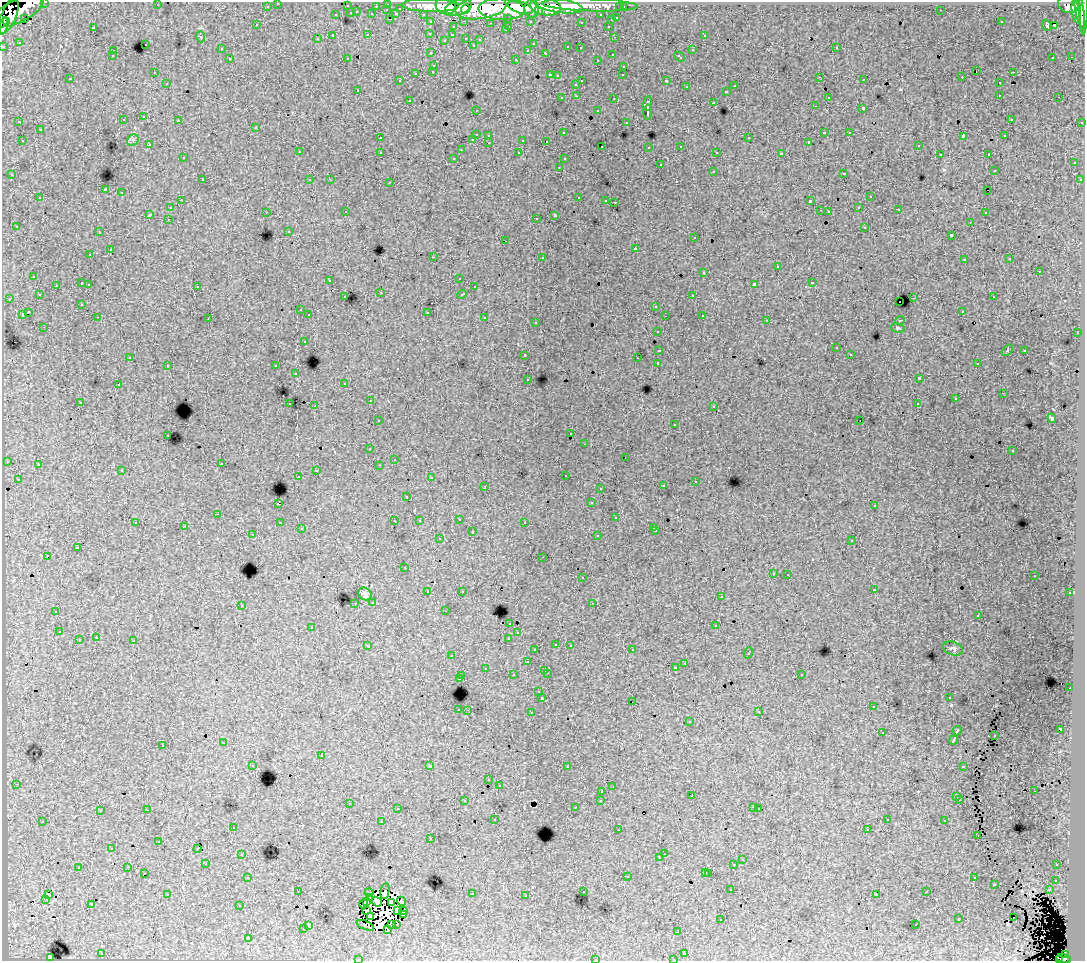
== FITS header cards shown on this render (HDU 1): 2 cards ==
NAXIS1  =                 1083
NAXIS2  =                  959

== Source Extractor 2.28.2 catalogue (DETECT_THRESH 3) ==
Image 1083 x 959 px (HDU 1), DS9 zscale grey, 1 PNG px = 1 image px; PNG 1087 x 963 px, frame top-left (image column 1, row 959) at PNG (2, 2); each listed source drawn as its Kron ellipse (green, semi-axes under 4 px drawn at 4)
Background 138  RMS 1.2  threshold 3.56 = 3 sigma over >= 5 px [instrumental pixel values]
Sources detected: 505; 5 with non-positive FLUX_AUTO (blend fragments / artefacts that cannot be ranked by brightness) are neither listed nor drawn; the other 500 listed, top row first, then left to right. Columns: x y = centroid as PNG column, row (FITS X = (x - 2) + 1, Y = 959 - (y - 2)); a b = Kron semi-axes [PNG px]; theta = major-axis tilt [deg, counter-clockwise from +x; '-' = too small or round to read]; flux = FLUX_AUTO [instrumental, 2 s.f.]
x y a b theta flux
45 2 3 2 - 3900
278 3 3 3 - 3100
388 4 3 3 - 5200
157 5 3 2 - 79
590 5 48 6 -2 140000
1068 5 10 8 -18 120000
267 6 3 3 - 1900
347 6 3 3 - 880
376 6 3 2 - 1400
430 6 29 6 -1 280000
446 6 10 8 -7 190000
559 6 24 7 -8 250000
1084 6 28 3 -90 140000
520 7 13 6 -18 270000
545 7 16 8 -9 280000
620 7 3 3 - 1300
623 7 3 3 - 2200
400 8 3 3 - 830
458 8 14 7 18 250000
481 8 25 11 8 570000
465 9 5 4 - 75000
502 9 23 11 -2 680000
532 9 9 7 -85 210000
1080 9 21 4 -80 210000
387 10 3 2 - 330
941 10 3 2 - 100
17 11 28 11 26 330000
538 11 4 3 - 70000
1076 11 12 4 -84 200000
357 12 3 2 - 350
351 13 3 3 - 1000
372 14 3 3 - 1100
396 14 4 3 - 1100
423 14 3 2 - 2200
336 15 3 3 - 390
601 15 3 3 - 1700
9 16 19 7 68 200000
25 18 2 2 - 230
508 18 3 3 - 1400
617 18 3 3 - 570
390 19 3 2 - 270
611 20 3 3 - 440
464 21 3 2 - 410
530 21 3 3 - 1400
6 22 3 3 - 73000
431 22 3 3 - 2000
581 22 3 2 - 100
1001 22 2 2 - 61
491 23 3 2 - 99
257 25 3 3 - 200
1047 25 5 3 - 220
1054 25 3 2 - 110
3 26 9 4 75 72000
509 26 3 2 - 390
608 26 3 2 - 470
93 27 3 2 - 840
453 27 3 3 - 440
505 30 3 3 - 270
430 33 3 3 - 220
368 35 3 3 - 540
452 35 3 2 - 190
704 35 3 2 - 290
333 36 3 3 - 1600
201 37 5 3 - 74
614 37 4 2 - 55
466 38 3 3 - 510
317 39 3 3 - 240
480 39 3 3 - 250
444 40 3 2 - 74
19 42 3 2 - 89
145 44 3 3 - 400
533 44 3 3 - 130
473 45 3 3 - 210
3 46 3 3 - 4800
568 47 3 3 - 460
580 48 3 3 - 220
836 48 3 2 - 250
221 49 3 3 - 200
528 50 3 3 - 250
692 50 3 3 - 570
113 51 3 2 - 240
431 53 3 3 - 270
546 53 3 3 - 500
612 55 3 2 - 210
112 56 3 3 - 210
680 57 6 3 -43 530
1053 57 3 2 - 150
1071 57 2 2 - 21
347 58 2 2 - 56
230 59 3 3 - 320
516 59 3 2 - 700
597 60 3 3 - 220
434 65 3 3 - 390
624 66 3 3 - 300
433 71 3 3 - 340
977 71 2 2 - 98
1013 72 3 2 - 340
154 73 3 2 - 160
416 73 3 3 - 610
550 75 3 3 - 670
623 75 3 2 - 140
557 76 3 3 - 200
820 77 3 2 - 220
962 77 3 2 - 84
70 79 3 2 - 160
864 80 3 2 - 92
400 81 3 2 - 88
582 81 3 2 - 670
666 81 3 3 - 1300
167 83 3 2 - 220
999 83 3 3 - 350
576 84 3 3 - 250
735 86 3 3 - 340
686 87 3 3 - 270
358 90 3 2 - 250
726 91 3 3 - 430
1000 95 3 2 - 290
577 96 3 2 - 270
828 97 3 3 - 250
1059 97 3 2 - 100
562 98 3 3 - 210
614 99 3 2 - 490
409 100 3 2 - 200
648 103 7 4 85 2500
714 103 3 3 - 980
815 106 3 2 - 180
863 109 3 3 - 1300
476 110 3 2 - 120
598 111 3 3 - 330
648 112 7 3 89 2700
144 117 3 3 - 310
1011 119 3 3 - 160
123 120 3 3 - 320
179 120 3 2 - 250
19 122 3 2 - 120
626 122 3 3 - 160
1082 122 3 3 - 850
256 127 3 3 - 410
40 130 3 3 - 440
824 132 3 3 - 990
849 132 3 2 - 220
563 133 3 3 - 210
476 134 3 3 - 1000
489 135 3 3 - 300
963 136 4 2 - 610
1004 136 3 3 - 200
380 138 3 3 - 190
749 138 3 3 - 480
473 139 3 2 - 370
133 140 6 5 - 170
523 140 3 3 - 1100
22 141 3 2 - 260
546 141 2 2 - 64
809 142 3 3 - 130
489 143 3 2 - 230
149 145 3 2 - 200
602 146 3 2 - 180
681 146 3 3 - 260
918 146 3 3 - 310
649 147 3 2 - 130
461 150 3 2 - 85
299 152 3 3 - 380
380 152 3 3 - 510
717 152 3 3 - 140
519 153 3 3 - 290
781 154 4 3 - 2300
940 154 3 2 - 160
988 154 3 2 - 260
183 158 3 3 - 230
454 158 3 3 - 200
564 159 3 3 - 210
1074 163 3 3 - 340
660 165 3 3 - 650
559 167 3 2 - 200
994 170 3 3 - 180
713 171 3 3 - 410
844 173 3 3 - 590
12 175 3 3 - 250
202 180 3 3 - 320
310 180 3 3 - 210
330 180 3 2 - 160
1080 180 3 3 - 290
390 182 3 2 - 360
105 190 4 3 - 7800
988 190 2 2 - 59
121 193 3 3 - 510
579 197 3 2 - 410
870 197 3 3 - 370
40 198 3 3 - 410
181 200 3 2 - 210
606 200 3 2 - 180
810 201 4 3 - 1500
615 202 3 2 - 58
859 207 3 3 - 230
170 208 3 3 - 280
820 210 2 2 - 39
899 210 3 2 - 190
266 212 3 2 - 190
346 212 3 2 - 190
829 212 3 3 - 810
985 213 3 2 - 230
150 214 3 3 - 1400
555 215 4 3 - 2100
536 218 3 2 - 180
168 219 3 2 - 200
970 222 3 2 - 97
16 226 3 3 - 240
865 227 3 3 - 500
289 231 3 3 - 230
99 232 3 2 - 170
951 235 3 3 - 1200
694 238 3 3 - 210
506 241 3 2 - 240
636 248 3 3 - 520
110 250 3 3 - 660
90 255 3 3 - 280
433 257 2 2 - 870
542 257 3 3 - 530
1010 259 3 3 - 260
964 260 3 3 - 240
777 267 3 3 - 750
1039 271 3 3 - 850
704 272 3 3 - 600
34 276 3 3 - 330
459 278 3 2 - 210
330 280 3 2 - 220
82 283 3 3 - 770
812 283 3 3 - 600
89 284 3 2 - 430
754 284 4 3 - 1900
56 285 3 2 - 200
197 286 3 3 - 350
474 287 3 3 - 300
381 292 2 2 - 42
462 294 5 3 - 530
39 295 3 3 - 250
693 295 3 2 - 270
345 297 3 3 - 240
993 297 3 2 - 230
914 298 3 2 - 560
9 299 3 2 - 150
899 302 2 2 - 51
82 304 3 3 - 110
656 306 3 3 - 500
300 310 3 3 - 270
962 311 3 3 - 240
28 312 4 3 - 1500
427 312 3 3 - 790
22 314 3 3 - 850
309 315 3 3 - 310
702 315 3 3 - 290
665 316 2 2 - 70
98 317 3 2 - 240
485 318 3 3 - 580
208 319 2 2 - 54
767 320 3 2 - 90
900 320 5 3 - 52
536 322 3 3 - 240
44 327 3 2 - 220
898 328 7 4 -8 130
657 331 3 3 - 190
1077 333 3 2 - 350
304 341 3 3 - 300
836 348 3 3 - 210
659 350 4 3 - 1000
1007 350 6 2 45 63
1025 350 3 3 - 530
850 354 3 2 - 190
525 355 3 3 - 530
130 357 3 2 - 130
637 358 3 2 - 91
658 363 3 3 - 3300
977 364 3 2 - 290
168 365 3 2 - 230
276 366 3 3 - 400
296 374 3 2 - 280
528 379 3 2 - 150
919 379 4 3 - 3000
345 383 3 3 - 160
118 385 3 3 - 290
1003 393 2 2 - 96
955 399 3 3 - 150
370 401 3 2 - 210
80 402 3 3 - 210
290 404 3 2 - 330
917 404 3 3 - 79
315 406 3 2 - 660
714 406 3 3 - 220
1052 418 5 4 - 120
378 421 3 3 - 300
860 421 2 2 - 43
675 424 3 3 - 150
571 434 2 2 - 74
168 435 3 2 - 270
585 444 3 2 - 150
370 449 3 2 - 180
1012 451 3 3 - 180
625 457 2 2 - 38
394 459 2 2 - 62
7 461 3 3 - 290
222 463 3 2 - 180
38 464 3 3 - 360
379 465 3 2 - 110
316 470 3 2 - 360
122 471 3 3 - 270
565 475 3 2 - 230
298 477 3 2 - 240
431 478 4 3 - 200
18 479 3 3 - 220
695 481 3 2 - 200
485 486 3 2 - 340
663 486 3 3 - 310
600 488 3 2 - 240
407 496 3 3 - 210
591 503 3 3 - 200
278 504 3 3 - 1300
874 506 3 3 - 240
218 514 3 2 - 340
616 518 3 3 - 350
459 519 3 2 - 190
394 521 3 2 - 63
419 521 3 3 - 180
525 522 3 3 - 290
136 523 3 2 - 48
280 523 3 2 - 220
184 526 3 2 - 62
654 527 3 3 - 160
301 529 3 3 - 160
656 531 3 2 - 340
472 532 3 3 - 610
253 535 3 2 - 160
598 536 3 3 - 380
439 539 3 3 - 210
852 540 3 3 - 340
77 548 4 3 - 1100
47 556 3 3 - 1200
543 557 3 2 - 230
405 568 3 3 - 190
773 573 3 3 - 270
788 574 3 2 - 240
1034 576 2 2 - 50
582 578 3 3 - 400
874 589 3 3 - 300
462 591 3 3 - 150
428 592 3 3 - 550
1070 593 3 3 - 290
365 594 7 6 - 310
721 597 3 3 - 180
373 602 3 3 - 250
355 603 3 2 - 220
593 603 2 2 - 60
241 605 3 3 - 290
56 611 3 3 - 380
445 611 3 2 - 210
978 615 3 2 - 87
510 623 3 3 - 330
716 626 3 3 - 660
312 627 3 3 - 280
59 632 3 2 - 230
518 633 3 2 - 140
96 638 3 3 - 350
509 638 3 3 - 600
79 640 3 3 - 830
134 641 3 3 - 740
556 644 3 3 - 360
368 645 4 3 - 330
570 645 3 3 - 290
953 649 10 6 -21 230
535 650 3 3 - 190
632 650 3 2 - 180
748 653 6 3 70 840
452 656 3 2 - 250
527 662 3 3 - 410
685 663 3 2 - 260
485 668 3 2 - 190
675 668 3 3 - 250
545 670 3 2 - 440
547 673 3 2 - 520
801 674 3 3 - 200
513 675 3 3 - 350
462 676 3 2 - 370
459 679 3 3 - 880
1070 688 2 2 - 330
539 692 3 3 - 310
542 698 3 3 - 2000
949 698 3 2 - 210
632 702 2 2 - 110
873 707 3 2 - 300
459 709 3 2 - 410
467 710 2 2 - 260
531 712 3 2 - 370
759 712 4 2 - 54
689 722 3 3 - 510
1060 729 4 3 - 1900
957 731 5 3 - 1100
882 733 3 2 - 69
995 736 3 3 - 95
954 740 5 3 - 3900
224 743 3 2 - 300
163 745 3 3 - 420
321 756 3 3 - 540
253 765 3 3 - 210
430 766 3 3 - 3300
963 766 4 3 - 710
567 767 3 2 - 190
489 780 3 3 - 200
16 784 3 2 - 270
499 785 3 3 - 200
613 787 3 2 - 130
602 791 3 2 - 210
1034 791 3 2 - 120
692 796 2 2 - 21
957 797 3 3 - 590
960 799 3 3 - 240
601 800 3 3 - 320
465 801 3 3 - 220
349 803 3 2 - 330
753 807 3 2 - 250
575 808 3 3 - 160
397 809 3 2 - 230
759 809 2 2 - 63
147 810 3 2 - 540
100 811 3 3 - 200
495 819 3 3 - 190
887 820 3 3 - 230
43 821 3 3 - 300
945 821 3 3 - 370
382 822 3 3 - 830
233 827 3 2 - 230
867 829 3 3 - 130
618 830 2 2 - 92
978 835 3 2 - 140
431 839 3 3 - 180
159 842 3 3 - 240
112 848 3 3 - 170
198 848 3 3 - 200
242 854 3 2 - 340
664 854 2 2 - 260
660 858 3 3 - 160
742 860 3 3 - 320
206 864 2 2 - 290
734 865 3 3 - 1100
1057 865 3 3 - 290
128 867 3 2 - 250
78 868 3 3 - 500
706 872 3 3 - 470
144 873 3 2 - 110
709 873 3 3 - 550
627 876 3 3 - 570
248 877 3 2 - 230
974 878 3 3 - 330
1056 880 3 3 - 420
994 884 3 3 - 810
731 890 3 2 - 170
1049 890 3 3 - 310
298 891 2 2 - 70
385 891 8 2 79 55
583 892 3 2 - 160
927 892 3 3 - 270
369 893 4 2 - 34
48 894 3 3 - 360
167 894 3 2 - 950
472 894 3 3 - 490
877 894 3 3 - 220
526 896 3 2 - 100
369 897 4 2 - 25
46 899 2 2 - 110
402 901 5 3 - 150
367 902 3 2 - 91
377 902 5 4 - 150
392 902 4 2 - 27
91 904 3 3 - 52
364 904 4 2 - 120
239 905 3 3 - 110
367 910 3 2 - 110
397 911 4 3 - 55
403 911 4 3 - 130
403 915 3 3 - 51
371 917 3 2 - 60
1013 918 2 2 - 95
721 919 3 2 - 77
959 919 3 3 - 590
391 924 3 2 - 82
397 924 3 2 - 52
308 925 3 3 - 440
365 925 9 3 -23 84
916 925 3 2 - 190
303 929 3 3 - 390
388 929 4 2 - 100
678 932 3 2 - 77
248 938 3 3 - 2100
685 953 3 2 - 250
102 954 3 2 - 390
1065 955 4 3 - 45000
50 957 3 2 - 62
595 959 3 3 - 490
673 959 3 2 - 200
1064 959 8 4 -12 80000
359 960 3 2 - 76
1060 960 3 2 - 19000
At the frame edge (FLAGS 8, measured only in part): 10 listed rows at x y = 45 2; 278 3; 1084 6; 3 26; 3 46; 595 959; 673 959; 1064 959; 359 960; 1060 960
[5 non-positive-flux detections neither listed nor drawn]